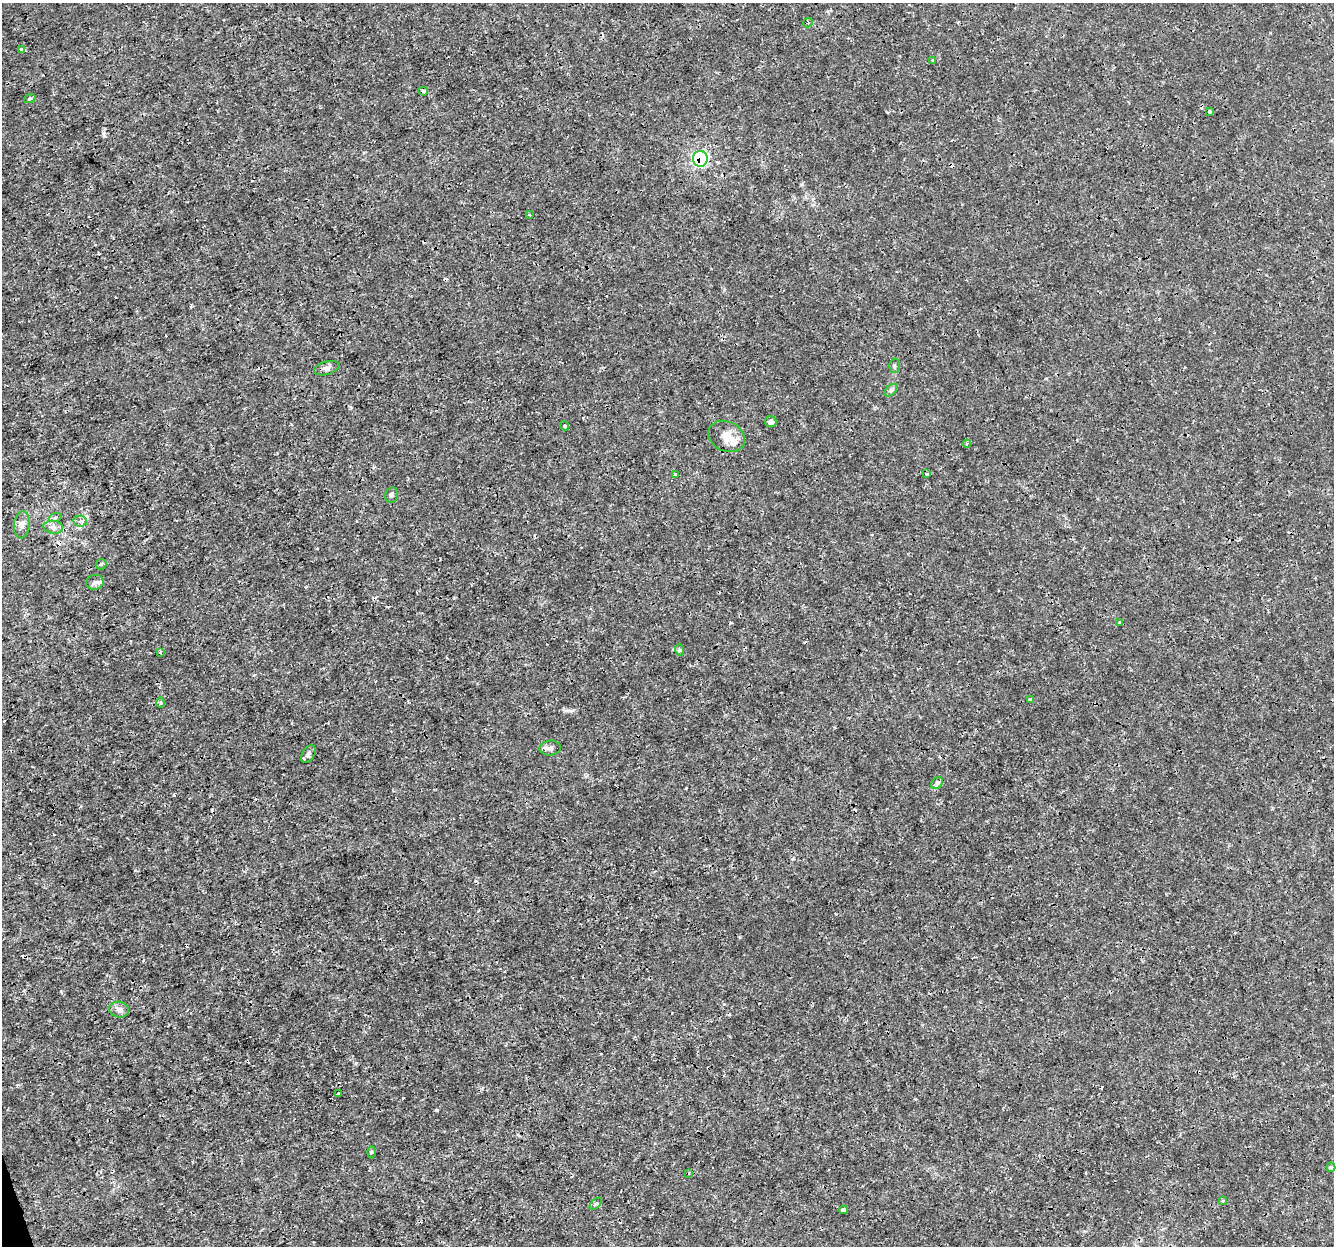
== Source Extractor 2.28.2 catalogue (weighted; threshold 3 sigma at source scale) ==
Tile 7 of 4 x 4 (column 3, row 2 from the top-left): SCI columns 2665-3996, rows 2550-3793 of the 5331 x 5145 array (HDU 1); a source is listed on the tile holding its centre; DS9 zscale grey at full resolution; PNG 1336 x 1248 px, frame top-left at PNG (2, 3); each listed source drawn as its Kron ellipse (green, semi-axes under 4 px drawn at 4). Shown black and unused: <1% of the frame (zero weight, under 3 of 4 exposures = <1% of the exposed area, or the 3 px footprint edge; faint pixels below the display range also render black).
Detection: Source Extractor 2.28.2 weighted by HDU 2 'WHT'; one run over the whole footprint, this tile lists its part. Background 0.0019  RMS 8.0e-04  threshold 0.00358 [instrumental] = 3 sigma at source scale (4.5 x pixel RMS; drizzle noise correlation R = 1.50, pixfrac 1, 0.0396/0.0396 arcsec/px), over >= 5 px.
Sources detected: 47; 6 cosmic-ray / hot-pixel residue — neither listed nor drawn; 1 inside a brighter listed object's ellipse — not listed separately; the other 40 listed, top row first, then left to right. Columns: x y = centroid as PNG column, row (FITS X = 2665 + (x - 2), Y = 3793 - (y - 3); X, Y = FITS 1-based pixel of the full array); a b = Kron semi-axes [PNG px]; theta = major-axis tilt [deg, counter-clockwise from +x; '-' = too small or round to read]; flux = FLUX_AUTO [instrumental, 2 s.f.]
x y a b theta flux
808 23 5 4 - 0.15
22 49 4 3 - 0.36
933 60 3 3 - 0.077
423 91 4 4 - 0.16
30 98 6 3 19 0.083
1210 111 3 3 - 0.1
700 159 8 7 - 14
529 214 3 3 - 0.069
894 366 7 5 -89 0.14
326 368 13 6 16 0.34
891 390 7 4 45 0.18
771 422 6 5 - 0.32
564 426 5 4 - 0.16
727 436 19 14 -27 1.1
967 444 4 3 - 0.1
675 474 4 2 - 0.073
927 474 4 3 - 0.17
391 495 8 6 79 0.2
55 518 6 4 20 0.14
80 521 7 5 -10 0.26
22 525 13 8 84 0.45
53 527 10 6 -9 0.35
101 564 6 5 - 0.12
95 582 9 7 14 0.29
1120 622 4 3 - 0.1
680 650 6 3 -71 0.1
160 652 4 3 - 0.1
1030 700 4 4 - 0.14
160 703 5 3 - 0.1
550 748 10 7 5 0.34
308 754 10 6 55 0.23
937 783 7 5 47 0.17
119 1010 10 8 -12 0.33
339 1094 3 3 - 0.19
371 1152 6 4 88 0.099
1331 1167 5 4 - 0.15
688 1173 4 3 - 0.081
1223 1201 4 3 - 0.14
596 1204 7 3 44 0.1
843 1210 4 4 - 0.15
Overlapping masked pixels (flux is a lower limit): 1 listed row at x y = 700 159
Unlisted compact peaks at least as high as the median listed source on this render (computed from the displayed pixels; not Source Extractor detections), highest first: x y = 437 1110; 103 133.